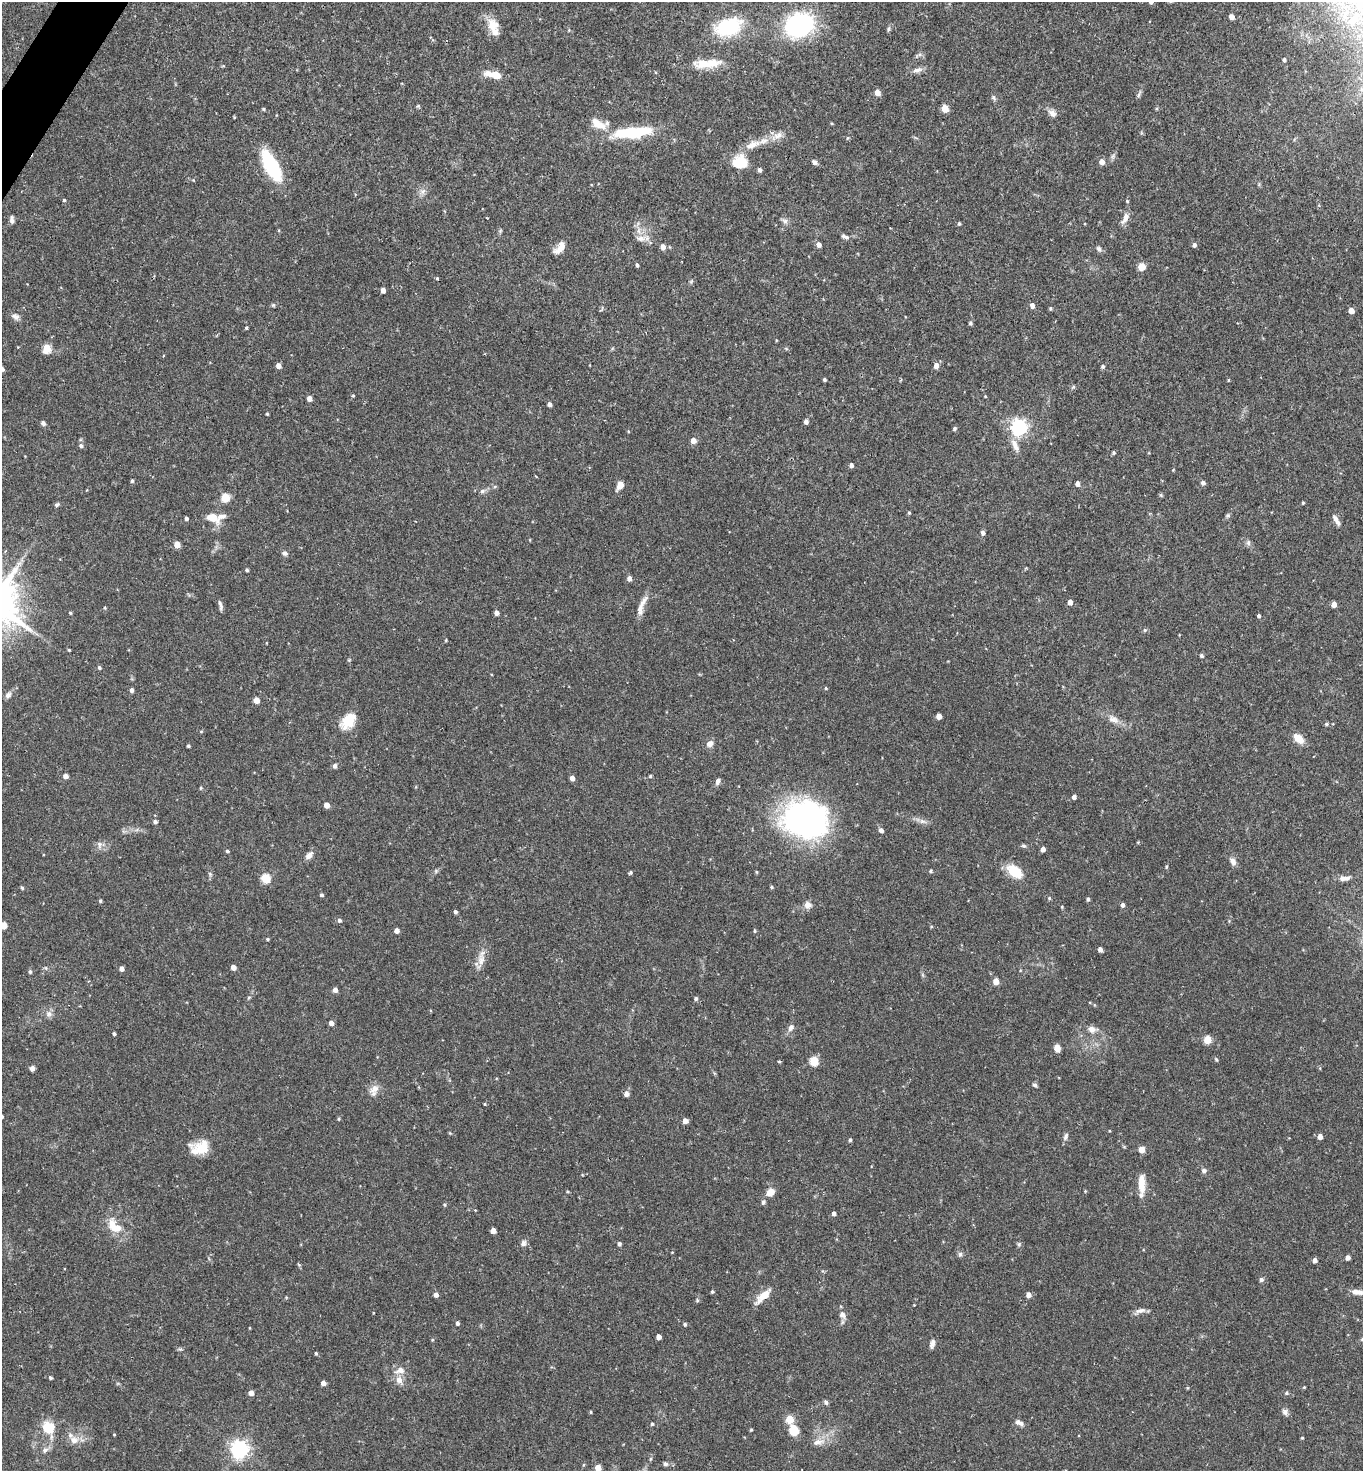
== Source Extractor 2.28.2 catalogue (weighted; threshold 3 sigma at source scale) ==
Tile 11 of 4 x 4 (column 3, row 3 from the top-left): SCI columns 2875-4235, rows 1472-2940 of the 5888 x 5882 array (HDU 1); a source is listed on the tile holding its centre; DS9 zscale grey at full resolution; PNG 1365 x 1473 px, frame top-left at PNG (2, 2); no overlay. Shown black and unused: <1% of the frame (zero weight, under 2 of 3 exposures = <1% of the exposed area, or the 3 px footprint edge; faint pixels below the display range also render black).
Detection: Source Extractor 2.28.2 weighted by HDU 2 'WHT'; one run over the whole footprint, this tile lists its part. Background 0.0752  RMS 0.005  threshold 0.0223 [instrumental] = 3 sigma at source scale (4.5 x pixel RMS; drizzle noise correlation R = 1.50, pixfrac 1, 0.05/0.05 arcsec/px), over >= 5 px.
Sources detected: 250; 1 inside a brighter object's white glare — not listed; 6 inside a brighter listed object's ellipse — not listed separately; the other 243 listed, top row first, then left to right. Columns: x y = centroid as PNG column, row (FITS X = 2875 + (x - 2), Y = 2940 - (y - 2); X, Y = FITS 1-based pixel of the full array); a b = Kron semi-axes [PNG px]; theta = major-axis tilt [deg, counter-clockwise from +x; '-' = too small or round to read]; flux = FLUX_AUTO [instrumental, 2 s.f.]
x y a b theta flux
1231 17 4 4 - 2.9
799 25 16 13 23 110
492 26 19 15 -77 6.7
729 27 29 18 18 31
889 29 8 4 81 0.8
1284 60 4 3 - 1
712 63 29 13 10 8.8
917 70 15 6 11 2.4
494 75 20 7 -11 6.8
877 93 5 4 - 4.2
1138 95 7 4 87 0.88
993 97 7 5 -55 0.93
418 106 5 4 - 0.57
945 108 5 4 - 8.7
263 109 4 3 - 0.53
1052 113 10 8 -42 2.6
598 124 24 11 -30 7.2
632 132 45 12 6 28
778 135 13 9 34 3.4
847 138 5 3 - 0.51
752 145 24 10 24 7
814 162 7 5 -40 1.4
1102 162 5 5 - 3.4
741 163 16 14 -80 11
271 166 28 11 -62 40
760 170 5 4 - 1.3
423 191 8 5 45 1.6
64 200 4 4 - 0.55
1127 201 4 4 - 0.52
1125 218 15 7 63 3.2
12 220 10 5 -85 1.5
785 221 8 6 -26 1.5
959 224 5 4 - 0.73
845 237 11 5 -19 1.4
641 238 15 7 -6 3.5
819 245 5 5 - 2.4
1194 245 5 5 - 1.3
663 247 5 4 - 3.1
560 248 16 7 46 4.6
1099 249 8 5 -58 1.2
637 265 4 3 - 0.88
1141 267 6 6 - 5.9
437 279 3 3 - 0.7
383 290 4 4 - 2.7
273 305 5 4 - 0.61
1032 306 5 4 - 2.5
1050 308 4 4 - 0.65
1351 311 5 4 - 3.7
15 317 12 6 -19 1.9
970 323 5 4 - 0.81
246 328 3 3 - 0.8
47 348 6 5 - 10
936 365 6 5 - 3.1
278 366 4 4 - 2.9
1103 366 5 5 - 0.85
2 369 4 3 - 1.4
824 379 4 3 - 0.76
1073 387 6 4 45 0.65
353 395 4 3 - 0.48
985 396 4 3 - 0.39
309 398 4 4 - 3
549 404 4 4 - 1.6
267 414 3 3 - 0.58
806 422 5 4 - 1.7
43 423 5 5 - 1.6
1019 427 6 6 - 170
954 429 5 4 - 0.74
693 441 5 5 - 3.3
1015 445 19 7 -64 4.1
81 446 6 5 - 1.2
1114 453 4 4 - 0.74
851 465 4 4 - 1.8
132 481 4 3 - 0.8
1203 483 5 5 - 1.5
1077 484 4 4 - 2.3
620 485 9 6 61 4.3
482 491 8 5 28 1.3
225 498 10 9 - 5.1
1303 503 3 3 - 0.55
57 505 7 4 39 0.78
909 513 4 4 - 0.54
1228 515 6 5 - 0.78
186 518 4 3 - 1.2
212 518 12 7 -27 8.3
1336 520 16 5 -60 2.2
983 533 5 4 - 1.7
1248 543 8 6 -71 1.2
177 544 5 4 - 6.1
285 553 7 6 - 1.3
19 563 7 4 19 1.1
247 570 3 3 - 0.8
629 578 5 4 - 2.3
1070 602 4 4 - 3.2
1334 604 4 4 - 4.4
220 605 13 4 -76 1.5
105 608 4 4 - 0.51
640 609 19 8 83 3.6
70 613 4 3 - 0.56
496 613 4 4 - 2.2
1259 616 4 4 - 0.89
1145 630 5 5 - 0.68
446 640 5 3 - 0.44
69 650 3 3 - 0.49
1201 656 5 4 - 0.94
349 660 4 4 - 0.45
99 668 4 4 - 0.96
826 688 4 4 - 0.49
131 690 4 4 - 1.5
8 695 9 7 47 1.9
256 700 5 4 - 5.5
939 716 5 4 - 3.1
1113 719 17 9 -24 3.7
348 721 21 12 51 10
1326 724 5 5 - 0.67
201 731 5 3 - 0.44
1298 738 11 7 -40 6.6
710 744 9 7 34 2.5
188 746 3 3 - 0.67
335 766 5 4 - 1.5
65 776 5 4 - 2.4
650 776 4 4 - 0.64
572 778 4 4 - 2.5
718 781 8 5 65 1.8
201 788 4 4 - 0.54
1074 797 4 4 - 1.8
327 805 4 4 - 4
805 819 42 36 -9 140
155 822 5 4 - 1.2
881 830 5 4 - 2.1
99 844 9 4 90 1.3
1023 846 7 4 -18 0.8
1043 849 4 4 - 2.4
227 851 4 3 - 0.68
309 855 10 6 46 2.8
1233 861 10 7 -64 2.3
1166 867 5 3 - 0.57
931 871 4 4 - 0.79
1015 871 14 9 -39 14
756 872 5 3 - 0.48
630 873 5 4 - 0.7
210 874 6 4 -47 0.72
266 878 5 5 - 22
1344 878 15 6 6 3
772 887 5 3 - 0.7
22 888 5 4 - 0.73
321 895 4 4 - 0.78
1049 898 5 4 - 0.61
1088 899 4 3 - 1
100 901 5 4 - 0.73
808 905 8 8 - 3
1122 905 4 4 - 1.6
1062 907 4 3 - 0.45
455 912 4 3 - 1.2
339 920 5 5 - 1.1
3 926 5 5 - 7.6
396 931 4 4 - 2.5
755 931 5 4 - 0.64
267 939 4 3 - 0.6
1100 949 4 4 - 2
481 960 17 9 84 4.3
233 967 4 4 - 3.1
122 969 4 4 - 2.2
30 972 5 4 - 0.73
996 982 5 4 - 5.3
335 990 4 4 - 2.4
249 997 5 3 - 0.55
696 999 5 4 - 1
49 1014 9 8 - 2
331 1023 5 4 - 2.1
791 1027 9 6 62 2.1
1092 1029 11 9 -21 2.8
114 1034 3 3 - 0.92
1208 1039 5 5 - 14
1057 1048 7 5 -75 3.6
1216 1059 6 4 -53 0.62
779 1061 5 3 - 0.47
814 1061 5 5 - 20
32 1068 4 4 - 2.5
1035 1085 6 4 -16 1
374 1089 15 10 44 3.7
626 1094 5 5 - 2.6
485 1104 5 3 - 0.41
2 1116 3 3 - 0.62
339 1119 4 4 - 0.55
685 1121 5 4 - 2.9
1066 1137 11 5 67 1.4
1320 1137 5 4 - 2.7
850 1140 4 4 - 0.92
200 1147 22 15 12 11
1141 1150 5 4 - 6.3
1204 1171 6 5 - 1.2
1142 1183 27 8 -89 6.3
1085 1191 4 3 - 0.41
770 1192 11 8 57 3.8
763 1202 6 5 - 1.1
444 1205 5 4 - 0.56
834 1213 4 4 - 1.7
112 1225 18 9 -80 6.2
493 1231 4 4 - 3.3
523 1243 8 7 - 1.7
619 1244 4 4 - 1.2
1019 1244 6 5 - 0.78
960 1254 6 5 - 1.2
1348 1257 4 4 - 2.5
1315 1260 4 4 - 2.1
1261 1280 5 5 - 1.3
712 1292 4 3 - 0.7
1359 1292 11 8 -15 2.9
436 1295 4 4 - 2.2
1029 1295 5 5 - 2.6
763 1296 21 7 44 6.9
697 1300 5 5 - 0.6
1140 1311 15 6 11 2.3
842 1315 10 8 -64 2.6
457 1323 4 4 - 1.3
685 1324 5 4 - 0.78
659 1337 4 4 - 2.9
432 1340 5 3 - 0.48
932 1344 11 5 77 1.9
316 1353 5 4 - 0.64
400 1370 14 9 10 3.7
51 1378 4 3 - 0.85
399 1380 12 9 -68 3.4
323 1383 4 4 - 2.5
1304 1387 5 3 - 0.44
251 1393 4 4 - 3.1
1287 1393 5 4 - 0.76
826 1402 6 5 - 1.1
591 1412 4 3 - 0.52
1285 1412 8 7 - 1.7
790 1419 5 5 - 13
1019 1423 11 6 -27 2
652 1424 4 3 - 0.7
48 1428 7 6 - 21
751 1430 4 3 - 0.49
794 1430 12 9 -72 7.9
1302 1438 4 3 - 0.42
74 1440 13 10 -18 4.4
818 1442 18 8 14 4.3
239 1449 7 6 - 210
45 1450 9 6 24 1.8
665 1464 7 5 -33 1.1
598 1468 5 4 - 5.2
Isophote crosses this tile's border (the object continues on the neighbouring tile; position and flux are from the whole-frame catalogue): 5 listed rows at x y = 2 369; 3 926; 2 1116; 1359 1292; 598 1468